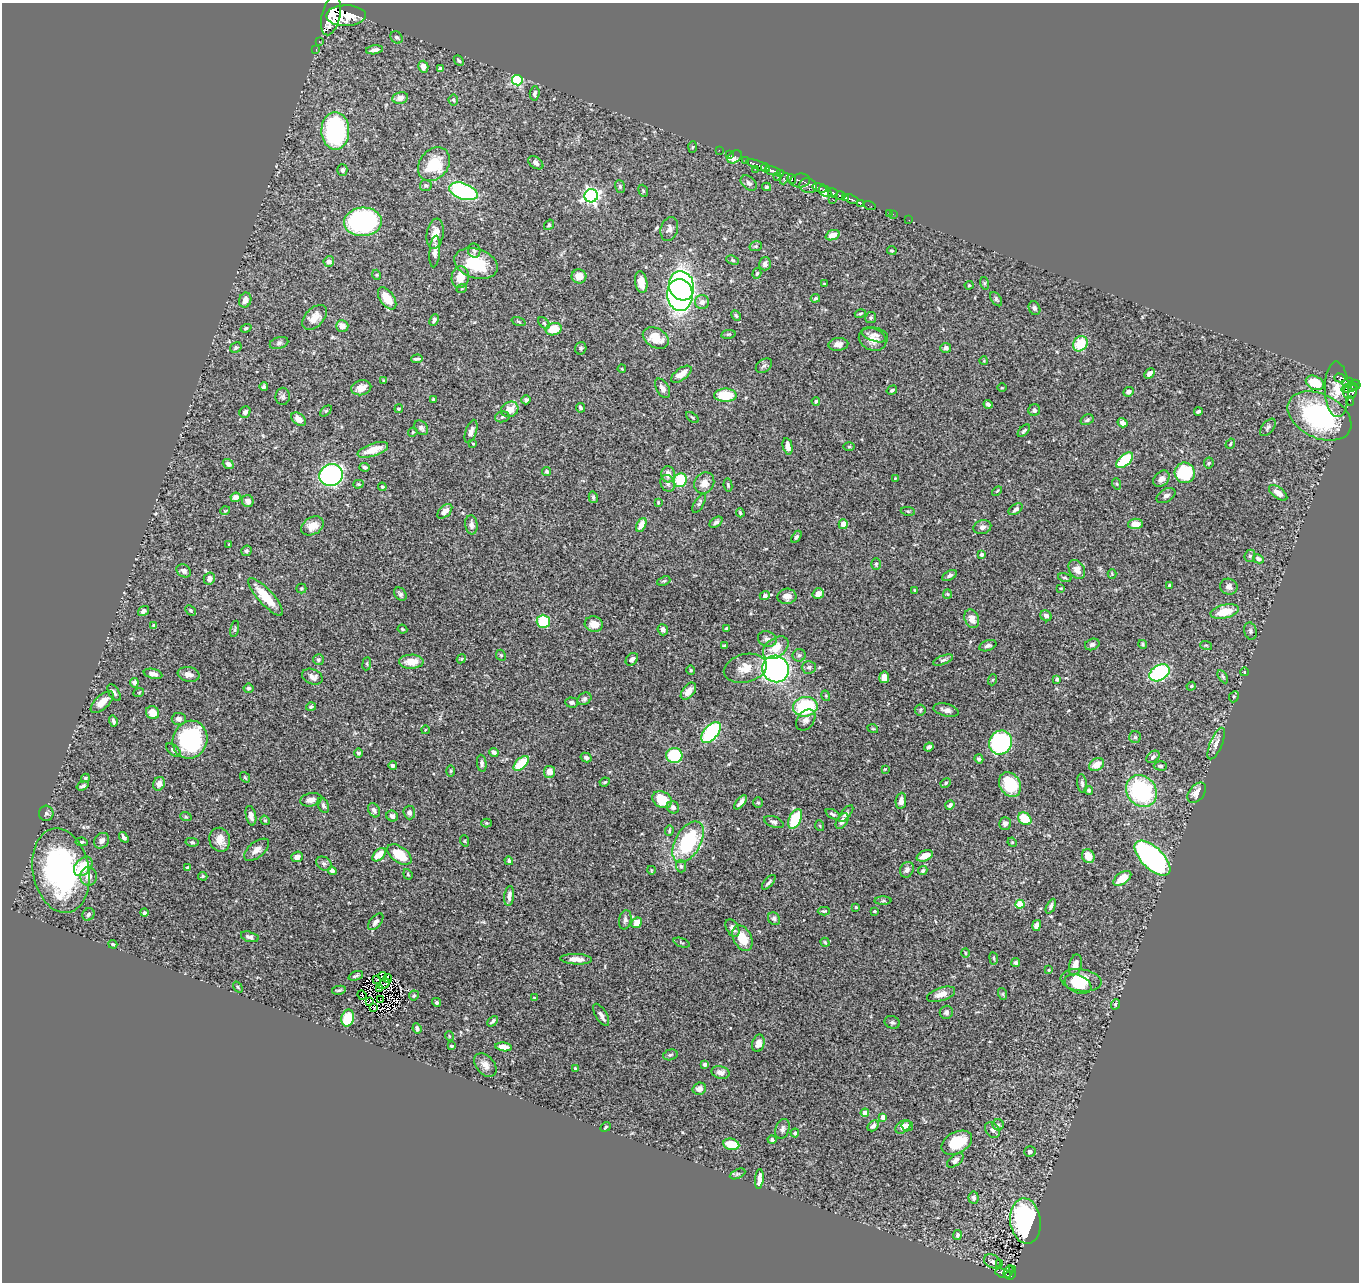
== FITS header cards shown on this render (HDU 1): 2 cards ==
NAXIS1  =                 1357
NAXIS2  =                 1280

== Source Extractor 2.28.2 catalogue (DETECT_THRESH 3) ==
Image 1357 x 1280 px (HDU 1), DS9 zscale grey, 1 PNG px = 1 image px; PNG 1361 x 1284 px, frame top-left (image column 1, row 1280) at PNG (2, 3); each listed source drawn as its Kron ellipse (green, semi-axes under 4 px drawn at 4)
Background 0.829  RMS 0.022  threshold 0.0667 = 3 sigma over >= 5 px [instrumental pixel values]
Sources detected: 452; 2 with non-positive FLUX_AUTO (blend fragments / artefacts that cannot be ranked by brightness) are neither listed nor drawn; the other 450 listed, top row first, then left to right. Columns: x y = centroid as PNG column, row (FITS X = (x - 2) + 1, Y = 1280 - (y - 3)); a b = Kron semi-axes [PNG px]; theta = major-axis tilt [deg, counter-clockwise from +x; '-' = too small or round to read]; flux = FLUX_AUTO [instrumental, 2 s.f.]
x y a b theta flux
331 15 20 9 77 6900
346 16 20 10 1 7800
396 37 7 5 -44 3.4
319 41 2 2 - 9
316 50 3 2 - 20
374 50 8 4 7 6.4
459 60 6 4 -50 2.4
423 67 6 5 - 11
441 69 4 4 - 3.9
517 80 5 5 - 150
535 93 7 5 86 3.9
400 98 8 6 12 8.3
453 100 5 5 - 2
335 131 18 14 -89 220
693 147 6 4 87 2
719 150 2 2 - 11
729 154 2 2 - 9.6
734 157 8 5 37 14
746 160 2 2 - 11
536 163 8 5 -36 6
434 164 18 14 52 59
758 165 12 3 -21 820
766 168 5 4 - 380
755 169 2 2 - 88
342 170 6 5 - 3.9
773 171 7 3 -11 790
780 173 4 3 - 100
777 176 3 2 - 58
784 178 6 4 68 120
792 179 5 3 - 330
800 181 10 7 6 300
749 183 9 6 -37 4.2
426 185 6 5 - 2.6
620 186 6 5 - 2.2
808 186 9 7 -17 650
767 187 4 3 - 2
820 188 7 3 -16 930
463 191 15 8 -19 190
643 191 6 4 -68 2.1
825 191 7 5 -36 1800
833 193 5 3 - 520
591 196 6 6 - 460
840 196 5 3 - 610
845 197 3 3 - 220
851 199 7 3 -21 400
833 200 2 2 - 22
860 203 3 3 - 170
869 205 6 2 -19 11
890 213 2 2 - 5.9
893 214 3 2 - 5.4
909 220 2 2 - 8.2
363 222 19 14 3 270
549 225 5 4 - 2.3
669 229 12 8 74 7.9
435 234 15 8 81 17
833 235 7 5 20 13
756 246 6 5 - 2.6
892 250 5 2 - 1.4
474 251 7 6 - 4
435 252 16 5 85 8.3
733 260 7 4 -20 1.8
329 261 5 5 - 6.2
476 263 22 14 -17 60
765 264 7 5 74 5
757 273 5 4 - 2.2
377 275 5 3 - 1.3
579 276 7 7 - 16
460 277 11 8 82 20
641 282 11 6 -80 16
984 283 6 4 -72 1.9
824 284 3 2 - 1
969 285 4 4 - 1.5
681 286 15 12 -73 330
462 288 5 3 - 1.4
680 295 16 13 -84 400
387 298 12 7 -54 27
815 298 5 3 - 2
996 299 8 5 -56 2.9
245 300 7 6 - 10
702 302 7 7 - 6.6
1034 308 7 5 -68 3.6
860 314 5 4 - 1.7
736 315 6 4 -62 2.1
315 317 15 9 45 16
871 318 5 5 - 2.6
434 320 6 3 63 3.3
519 321 7 3 -19 1.8
544 323 7 4 -45 2.2
342 326 6 5 - 12
246 328 5 4 - 2.9
554 329 8 6 15 33
728 334 7 3 8 1.8
875 335 13 7 -17 6.5
656 338 14 9 -29 29
873 339 14 11 -23 14
279 343 9 5 16 4.1
838 344 10 6 4 8
1080 344 8 6 55 43
236 347 6 4 30 3.1
581 348 6 5 - 2.6
946 348 5 5 - 5.1
417 359 6 3 2 3.3
984 361 4 3 - 1.1
764 366 9 6 36 4.4
622 369 4 3 - 1.2
681 374 12 6 37 16
1149 374 6 4 47 6.8
1340 378 5 4 - 210
383 381 4 3 - 1.4
1315 383 9 6 -27 46
1348 383 6 4 23 390
1355 385 6 5 - 460
264 387 4 3 - 3.1
361 388 10 7 15 14
663 388 11 6 -59 6.9
1002 388 4 3 - 1.3
1350 388 8 3 18 350
1337 389 28 12 -88 26
892 390 5 3 - 2.1
1128 392 5 4 - 6.2
1350 392 8 6 65 320
725 395 11 6 0 45
283 396 8 7 - 4
433 399 4 3 - 1.8
526 400 5 4 - 3.3
816 401 4 3 - 2.2
1350 401 5 3 - 22
988 404 4 3 - 3.6
580 408 5 3 - 3.1
399 409 4 4 - 1.4
510 409 9 7 28 16
1034 410 6 5 - 4.3
326 411 7 4 44 1.9
1198 411 4 3 - 2.9
245 412 6 5 - 4.9
1319 416 34 22 -26 220
502 417 7 5 13 2.8
692 417 7 3 -39 1.9
299 419 8 5 -39 11
1087 420 7 5 28 3.1
1123 423 5 4 - 6.9
1268 427 10 5 50 3.8
421 428 8 6 -47 4.5
471 431 12 5 72 6.6
1024 431 8 3 45 3.1
413 432 5 4 - 1.9
473 444 4 4 - 1.3
1230 444 5 3 - 1.5
788 446 8 4 -78 10
849 447 6 4 0 1.7
373 450 16 6 19 28
1125 460 10 5 41 75
1209 463 5 5 - 2
228 464 6 4 -37 5.9
365 467 5 4 - 3
546 471 4 4 - 2.3
1185 473 10 10 - 76
668 474 8 6 90 10
331 475 12 11 - 290
895 479 4 3 - 1.5
1161 479 9 7 45 7.5
680 480 7 6 - 59
668 483 8 7 - 5.5
704 483 11 9 57 11
358 484 5 4 - 1.7
1117 484 6 3 -71 1.7
728 485 7 4 -80 2
382 487 4 3 - 1.7
997 491 6 3 44 1.4
1278 493 11 5 -37 11
1166 496 10 6 30 5.3
236 497 5 4 - 8.7
593 497 6 4 -76 2.7
248 501 6 5 - 9.1
658 502 3 2 - 1.2
699 503 10 4 59 3.3
1015 509 8 4 35 3.5
225 511 5 3 - 1.2
445 511 9 5 43 9.9
908 511 7 3 -9 2
740 513 4 3 - 1.8
716 522 7 4 36 3.7
843 524 5 4 - 13
1135 524 7 5 2 14
471 525 9 6 -83 5.5
641 525 7 4 63 13
312 526 12 8 29 18
982 527 9 7 15 5.4
796 537 6 4 57 2.7
229 544 3 2 - 1.2
246 551 5 5 - 2.9
982 554 3 3 - 5.3
1250 556 6 5 - 2.5
1258 559 5 4 - 4.1
876 564 6 4 88 2.1
1077 569 10 7 -58 10
184 571 8 6 -31 4.4
1112 574 4 4 - 1.3
949 575 8 4 28 3.7
1065 578 7 4 -14 2.1
209 579 6 5 - 7.1
664 581 7 4 23 2
1169 585 3 2 - 1.8
1229 587 9 8 - 6.5
1061 588 4 2 - 1.2
301 589 5 5 - 1.9
915 590 3 3 - 1.6
400 594 7 5 -47 3.4
818 594 6 5 - 13
947 594 5 4 - 1.7
765 596 5 4 - 4.1
787 596 9 7 3 11
265 597 24 7 -48 36
191 610 6 4 -42 2.4
143 611 6 4 35 4.2
1225 612 14 7 13 33
1046 616 6 5 - 5.5
972 619 9 7 -70 12
543 621 7 6 - 73
594 624 9 7 -15 14
154 625 4 3 - 2.7
727 628 4 3 - 3.2
235 629 8 3 77 2.2
402 629 5 3 - 1.7
663 630 6 5 - 5.6
1250 631 9 6 -75 3.3
767 639 9 7 -20 6.1
1092 644 7 5 22 3.6
1143 644 4 4 - 1.9
1206 645 6 3 -18 1.6
724 646 4 3 - 2.2
988 646 9 5 19 4.7
776 648 14 9 37 23
501 655 6 4 -66 2
799 655 6 6 - 3.5
461 659 5 3 - 1.6
632 659 7 5 47 4.8
318 660 5 5 - 3.3
943 660 10 4 21 3.8
411 662 12 7 1 20
367 664 6 3 83 2
809 667 7 6 - 3.9
745 668 22 14 13 23
776 669 14 13 - 430
691 670 5 4 - 1.7
1244 672 4 3 - 0.92
1159 673 11 7 31 160
153 674 9 5 -12 8.2
189 674 11 7 -10 8.8
312 677 11 7 -22 8.4
884 677 6 5 - 14
1223 677 7 4 -59 2.5
1057 679 4 3 - 2.9
992 680 6 3 70 1.8
134 683 5 4 - 4.5
1191 686 5 4 - 1.8
248 688 5 5 - 3.2
688 691 10 6 51 10
139 692 5 3 - 1.3
114 693 9 5 -58 4.1
826 696 5 3 - 1.4
1234 697 6 4 65 1.9
585 699 7 6 - 4.3
102 702 14 6 43 15
572 702 6 5 - 4.4
311 707 5 4 - 2.5
805 707 12 10 10 100
920 710 5 5 - 2.4
946 710 13 6 -13 6.6
152 713 7 6 - 17
179 719 7 6 - 6.6
806 720 12 8 54 6.4
113 721 6 3 -75 3.3
873 729 5 3 - 1.3
425 730 4 3 - 1.1
711 732 12 7 49 160
1135 737 6 6 - 2.7
190 740 19 17 68 170
1001 743 12 11 - 190
1216 743 17 6 67 8
929 747 5 4 - 3.6
173 750 9 5 -40 4
494 752 5 4 - 3.9
359 753 5 4 - 3.3
674 755 8 7 - 87
1153 757 7 5 38 4
586 758 5 4 - 4.1
979 759 5 4 - 2.8
482 763 8 5 -83 4.5
521 763 9 5 44 50
393 765 4 3 - 3.9
1097 765 8 6 31 17
1160 766 6 4 0 2.6
885 769 4 4 - 1.6
451 771 6 4 89 1.7
550 772 6 5 - 15
245 777 6 4 -53 1.7
85 778 4 3 - 2.6
605 782 5 3 - 1.9
946 783 5 4 - 2.4
1082 783 9 5 -81 4.4
159 784 7 5 64 8.8
1010 785 13 10 -58 49
83 786 6 3 17 3.2
1089 790 4 4 - 3
1141 791 17 14 -50 160
1197 793 11 7 51 13
311 800 11 6 11 9.8
662 800 10 8 -30 38
901 801 8 5 82 7.7
741 802 8 4 49 7.2
758 803 5 5 - 2
323 805 8 5 -67 3.6
950 805 5 4 - 4.5
673 807 6 6 - 5.1
374 810 7 5 -62 4.9
409 812 7 6 - 4.7
46 813 7 7 - 3.6
833 814 8 4 -28 3.5
846 814 10 4 49 3.9
251 816 10 5 -78 7.9
392 816 6 5 - 4.6
186 817 6 3 -18 1.7
795 819 11 6 63 55
1025 819 7 5 -39 45
265 820 5 4 - 2.1
842 821 8 5 58 8.6
774 822 10 5 -21 5
487 823 5 4 - 1.7
1005 823 6 6 - 5.1
820 826 5 3 - 1.5
669 831 5 4 - 1.8
124 837 6 3 -54 4
220 840 12 10 -72 17
102 841 8 7 - 6.4
465 841 5 3 - 1.4
82 842 6 4 -8 2.5
192 842 6 4 -10 2.4
688 842 22 12 60 120
1012 842 5 4 - 1.5
257 850 15 7 38 9.5
399 854 14 8 -35 39
379 855 8 5 44 21
925 856 8 5 21 13
1088 856 7 6 - 18
297 857 6 5 - 7.8
1152 858 22 11 -44 480
509 861 4 4 - 2.3
324 864 8 6 -36 3.9
83 866 11 7 49 37
681 866 6 5 - 2.9
188 868 3 3 - 2.9
651 870 4 3 - 1.1
907 870 8 6 62 6.6
923 870 5 4 - 2.8
61 871 42 28 -80 300
332 871 5 4 - 5.5
408 874 5 4 - 1.9
88 876 9 8 - 12
203 876 5 4 - 2
1122 878 10 5 35 29
769 882 9 2 47 3
509 896 10 5 84 6.6
883 901 8 3 1 2.2
1020 904 4 4 - 45
1051 906 8 4 63 4
856 907 3 3 - 1.4
824 911 6 4 1 2.1
875 911 3 2 - 1.4
144 913 4 4 - 2.5
88 914 6 5 - 3.9
774 919 7 5 -52 3.8
625 920 9 6 79 5
376 922 10 5 50 6.4
637 923 6 4 42 20
1037 925 5 4 - 9.5
732 928 9 6 -62 6.7
250 937 9 5 -16 4.5
742 938 14 9 -63 28
825 942 5 3 - 1.6
681 943 8 2 -21 1.7
113 944 4 3 - 1.8
965 953 5 3 - 1.3
994 958 6 3 -81 1.9
576 959 16 5 -3 12
1016 963 4 4 - 3.4
1075 965 10 6 76 9.8
1049 970 3 3 - 1.4
356 976 7 3 21 3.3
382 976 4 2 - 0.63
388 978 4 2 - 0.77
377 980 2 2 - 1.6
1081 980 20 11 -8 42
384 984 6 2 33 0.0056
1078 984 14 8 -22 26
238 987 6 3 -54 1.7
380 989 2 2 - 1.6
339 990 7 3 11 2.4
941 994 14 6 19 12
1003 994 6 4 -72 1.7
362 995 5 2 - 1.3
414 995 5 4 - 2.5
535 998 4 3 - 2.2
381 999 4 2 - 1.8
370 1002 3 2 - 1.8
436 1002 4 4 - 2.8
1116 1004 5 4 - 3.1
374 1008 4 2 - 1.3
946 1012 7 6 - 4.1
601 1015 12 5 -59 6.6
348 1018 8 6 77 52
493 1021 6 3 46 3.3
892 1022 8 6 -22 3.6
417 1028 5 4 - 3.8
449 1036 5 3 - 1.2
758 1043 9 6 75 9
452 1046 3 2 - 1.9
504 1047 8 4 -8 14
670 1055 7 5 16 3.1
705 1064 4 3 - 3.9
485 1065 13 9 -50 9.3
575 1069 3 3 - 4.2
721 1072 9 6 -13 7.3
699 1089 7 6 - 8.1
865 1113 4 4 - 22
883 1117 4 4 - 14
998 1125 6 5 - 2.6
873 1126 6 4 46 4.5
907 1126 6 5 - 3.9
606 1127 5 3 - 2
903 1127 8 5 36 12
782 1129 10 6 70 5.3
992 1130 9 6 -53 4.9
795 1133 4 4 - 2.3
772 1139 4 4 - 3.4
957 1143 16 10 28 51
731 1144 8 5 -12 37
1030 1152 6 5 - 4.4
955 1160 10 5 38 5.7
737 1174 8 4 26 2.4
759 1179 10 4 85 10
974 1198 6 5 - 3.4
1025 1221 23 15 -83 210
957 1235 5 4 - 3.1
992 1261 9 6 -27 4.7
1000 1263 3 2 - 1.6
1012 1270 3 2 - 7.1
1008 1272 6 3 63 13
1003 1273 8 3 -17 86
1010 1275 5 3 - 73
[2 non-positive-flux detections neither listed nor drawn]